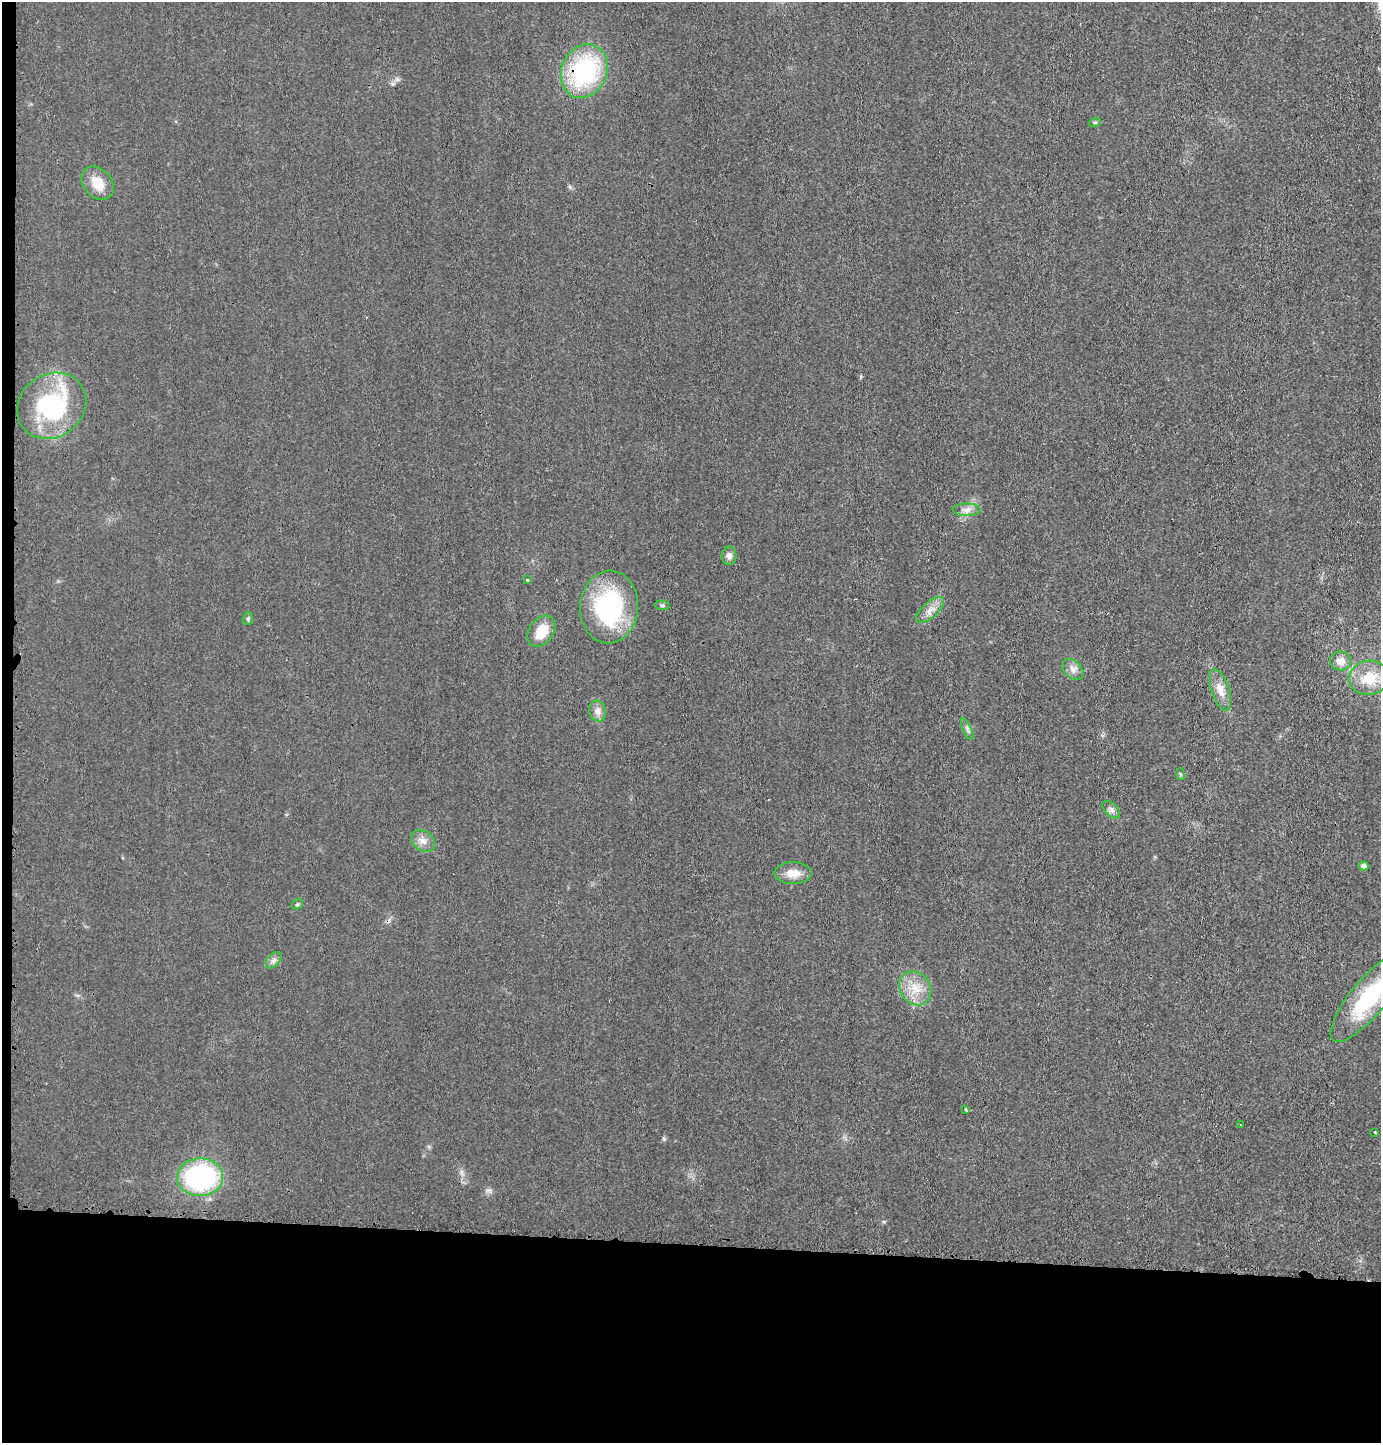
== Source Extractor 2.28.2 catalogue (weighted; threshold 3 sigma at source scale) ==
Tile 7 of 3 x 3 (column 1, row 3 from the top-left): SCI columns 108-1486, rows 1-1441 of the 4365 x 4332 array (HDU 1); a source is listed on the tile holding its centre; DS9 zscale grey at full resolution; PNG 1383 x 1445 px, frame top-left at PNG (2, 2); each listed source drawn as its Kron ellipse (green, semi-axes under 4 px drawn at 4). Shown black and unused: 14% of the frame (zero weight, under 3 of 4 exposures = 1% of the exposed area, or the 3 px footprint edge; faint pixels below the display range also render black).
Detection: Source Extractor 2.28.2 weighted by HDU 2 'WHT'; one run over the whole footprint, this tile lists its part. Background 0.0211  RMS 0.0046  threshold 0.0207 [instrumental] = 3 sigma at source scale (4.5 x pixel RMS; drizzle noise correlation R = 1.50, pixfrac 1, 0.05/0.05 arcsec/px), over >= 5 px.
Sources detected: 31; all 31 listed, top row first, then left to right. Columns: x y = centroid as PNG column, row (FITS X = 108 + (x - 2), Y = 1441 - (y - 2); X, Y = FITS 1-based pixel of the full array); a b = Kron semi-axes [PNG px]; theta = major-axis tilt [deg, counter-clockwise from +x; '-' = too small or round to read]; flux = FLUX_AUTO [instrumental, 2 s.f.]
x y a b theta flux
584 71 28 22 66 54
1095 122 6 4 18 0.63
98 183 18 14 -48 8.8
52 406 36 31 36 52
967 510 14 6 0 2.5
729 556 9 7 89 2.2
527 580 4 3 - 2.7
662 605 7 4 -6 0.79
609 607 36 29 86 55
930 610 17 8 42 3.8
248 619 6 5 - 0.85
541 631 17 12 54 9.8
1340 661 10 9 - 4.1
1073 669 12 8 -45 2.7
1369 678 20 17 9 14
1220 690 22 9 -71 5.3
598 711 10 8 -74 2.5
967 729 11 4 -65 1.3
1180 774 6 3 -72 0.55
1111 810 11 6 -45 1.8
423 841 13 9 -34 3.3
1364 866 5 4 - 2.6
793 873 18 11 0 5.6
297 904 6 5 - 0.79
274 960 9 6 49 1.6
915 988 18 15 -54 9
1369 997 56 18 50 39
966 1110 3 3 - 1.6
1240 1125 3 2 - 0.4
1375 1132 3 3 - 1.3
200 1177 23 19 3 75
Overlapping masked pixels (flux is a lower limit): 1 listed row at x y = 584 71
Isophote crosses this tile's border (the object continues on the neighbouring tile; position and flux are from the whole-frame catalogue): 2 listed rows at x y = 1369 678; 1369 997
Unlisted compact peaks at least as high as the median listed source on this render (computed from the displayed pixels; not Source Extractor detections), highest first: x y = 664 1139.